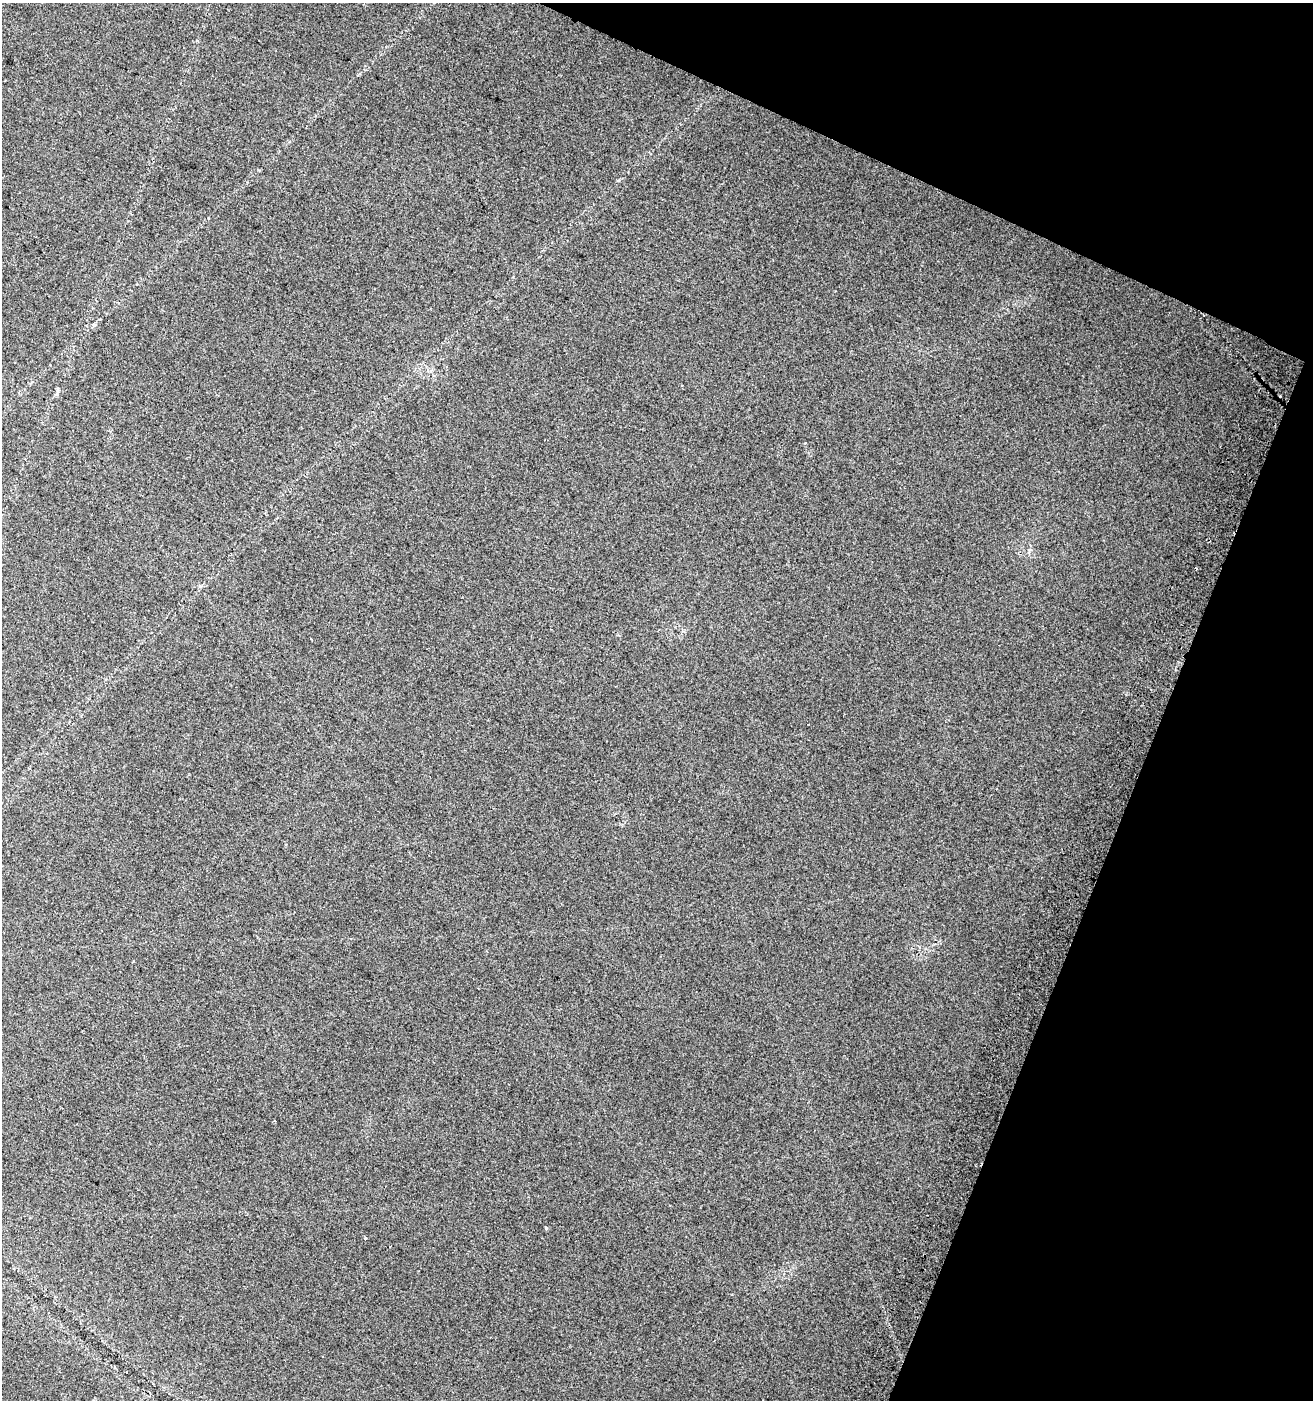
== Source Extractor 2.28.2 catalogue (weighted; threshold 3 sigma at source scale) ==
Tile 8 of 4 x 4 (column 4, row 2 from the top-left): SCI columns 4247-5557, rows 2816-4213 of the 5803 x 5637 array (HDU 1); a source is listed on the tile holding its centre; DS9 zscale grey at full resolution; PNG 1315 x 1402 px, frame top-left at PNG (2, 3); no overlay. Shown black and unused: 20% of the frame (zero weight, under 2 of 3 exposures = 3% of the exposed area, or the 3 px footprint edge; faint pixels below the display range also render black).
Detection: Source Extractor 2.28.2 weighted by HDU 2 'WHT'; one run over the whole footprint, this tile lists its part. Background 0.0584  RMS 0.012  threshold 0.056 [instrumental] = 3 sigma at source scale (4.5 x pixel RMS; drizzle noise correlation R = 1.50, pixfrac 1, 0.0396/0.0396 arcsec/px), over >= 5 px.
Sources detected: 4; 1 cosmic-ray / hot-pixel residue — not listed; the other 3 listed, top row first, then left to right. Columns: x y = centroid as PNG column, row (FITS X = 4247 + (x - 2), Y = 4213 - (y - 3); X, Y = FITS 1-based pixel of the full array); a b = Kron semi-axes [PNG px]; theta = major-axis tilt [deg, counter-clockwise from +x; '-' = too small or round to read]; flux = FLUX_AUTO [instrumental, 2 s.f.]
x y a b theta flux
275 1121 3 3 - 2.9
546 1228 3 3 - 3.3
366 1238 3 3 - 3